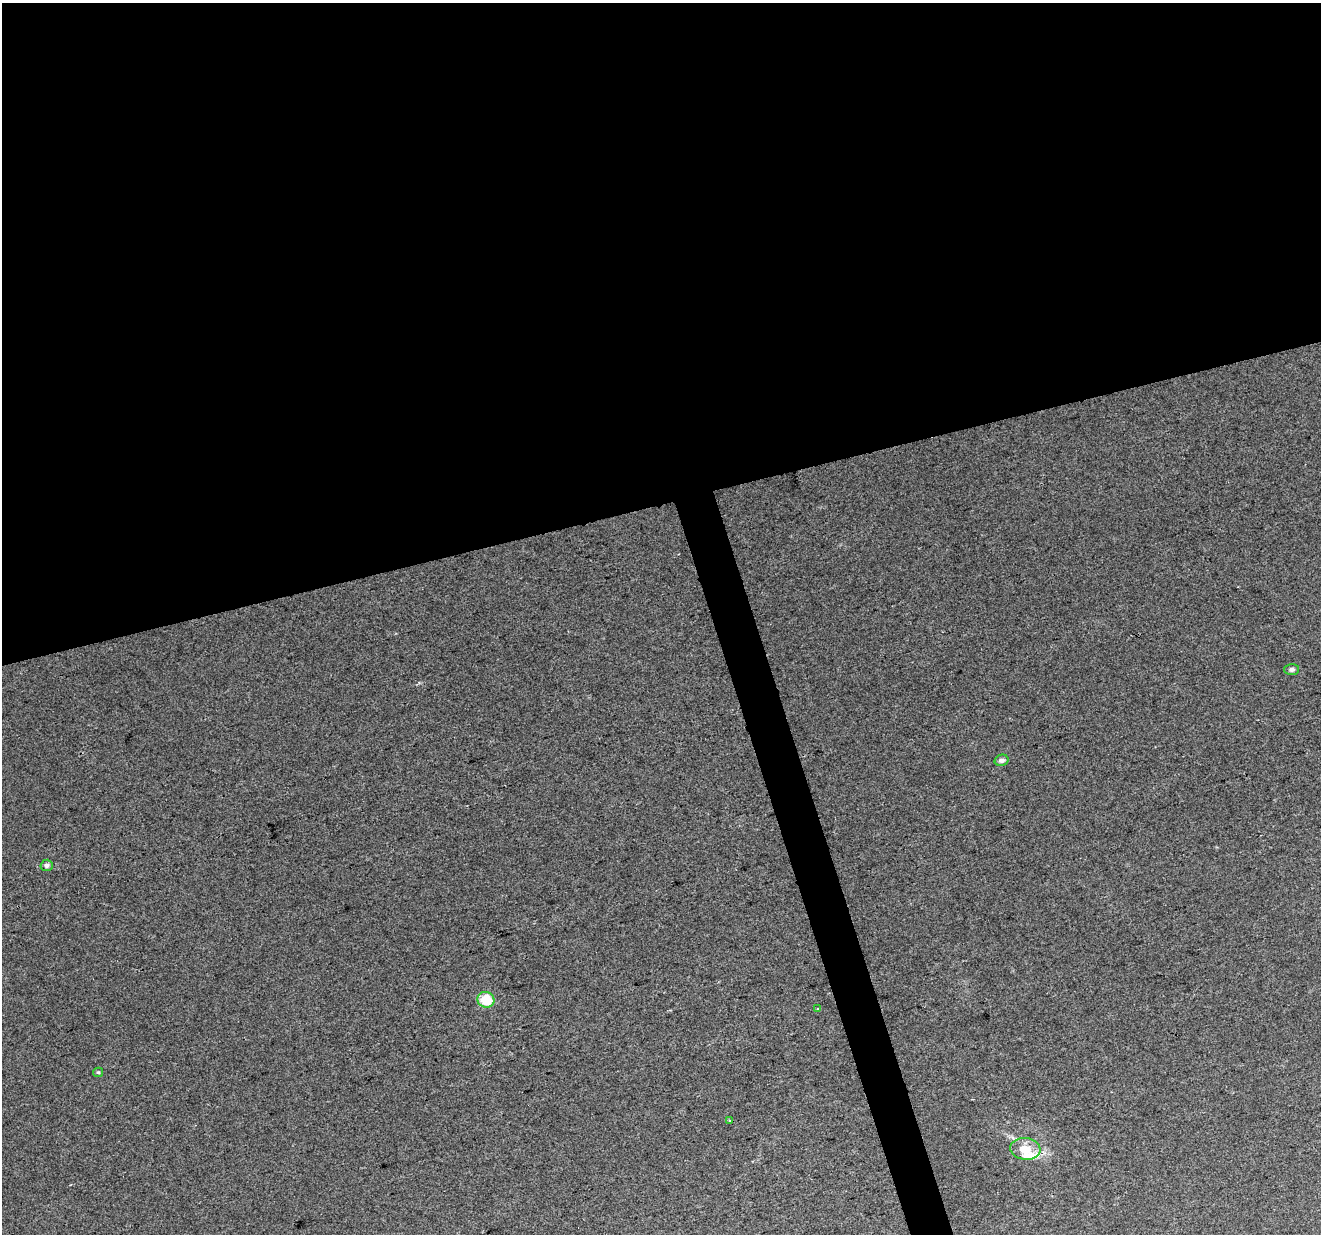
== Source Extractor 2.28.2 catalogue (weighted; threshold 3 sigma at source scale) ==
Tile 2 of 4 x 4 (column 2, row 1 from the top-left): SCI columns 1320-2638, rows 3750-4981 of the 5276 x 5088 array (HDU 1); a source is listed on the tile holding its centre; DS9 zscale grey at full resolution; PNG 1323 x 1236 px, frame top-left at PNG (2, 3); each listed source drawn as its Kron ellipse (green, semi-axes under 4 px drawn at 4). Shown black and unused: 43% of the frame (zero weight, under 2 of 3 exposures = <1% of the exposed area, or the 3 px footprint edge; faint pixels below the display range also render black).
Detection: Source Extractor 2.28.2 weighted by HDU 2 'WHT'; one run over the whole footprint, this tile lists its part. Background 0.0181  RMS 0.0066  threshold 0.0297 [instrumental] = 3 sigma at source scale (4.5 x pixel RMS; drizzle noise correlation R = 1.50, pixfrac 1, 0.0396/0.0396 arcsec/px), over >= 5 px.
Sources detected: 9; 1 inside a brighter listed object's ellipse — not listed separately; the other 8 listed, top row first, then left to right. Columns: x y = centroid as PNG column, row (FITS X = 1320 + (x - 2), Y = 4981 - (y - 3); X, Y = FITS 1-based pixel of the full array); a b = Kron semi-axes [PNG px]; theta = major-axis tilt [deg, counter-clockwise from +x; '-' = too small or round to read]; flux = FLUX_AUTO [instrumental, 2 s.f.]
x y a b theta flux
1292 669 7 5 2 2
1002 760 7 5 15 2.8
47 865 6 5 - 1.9
486 1000 8 8 - 17
818 1009 3 3 - 0.84
98 1072 5 4 - 0.81
730 1120 3 2 - 1
1025 1149 15 11 -8 11